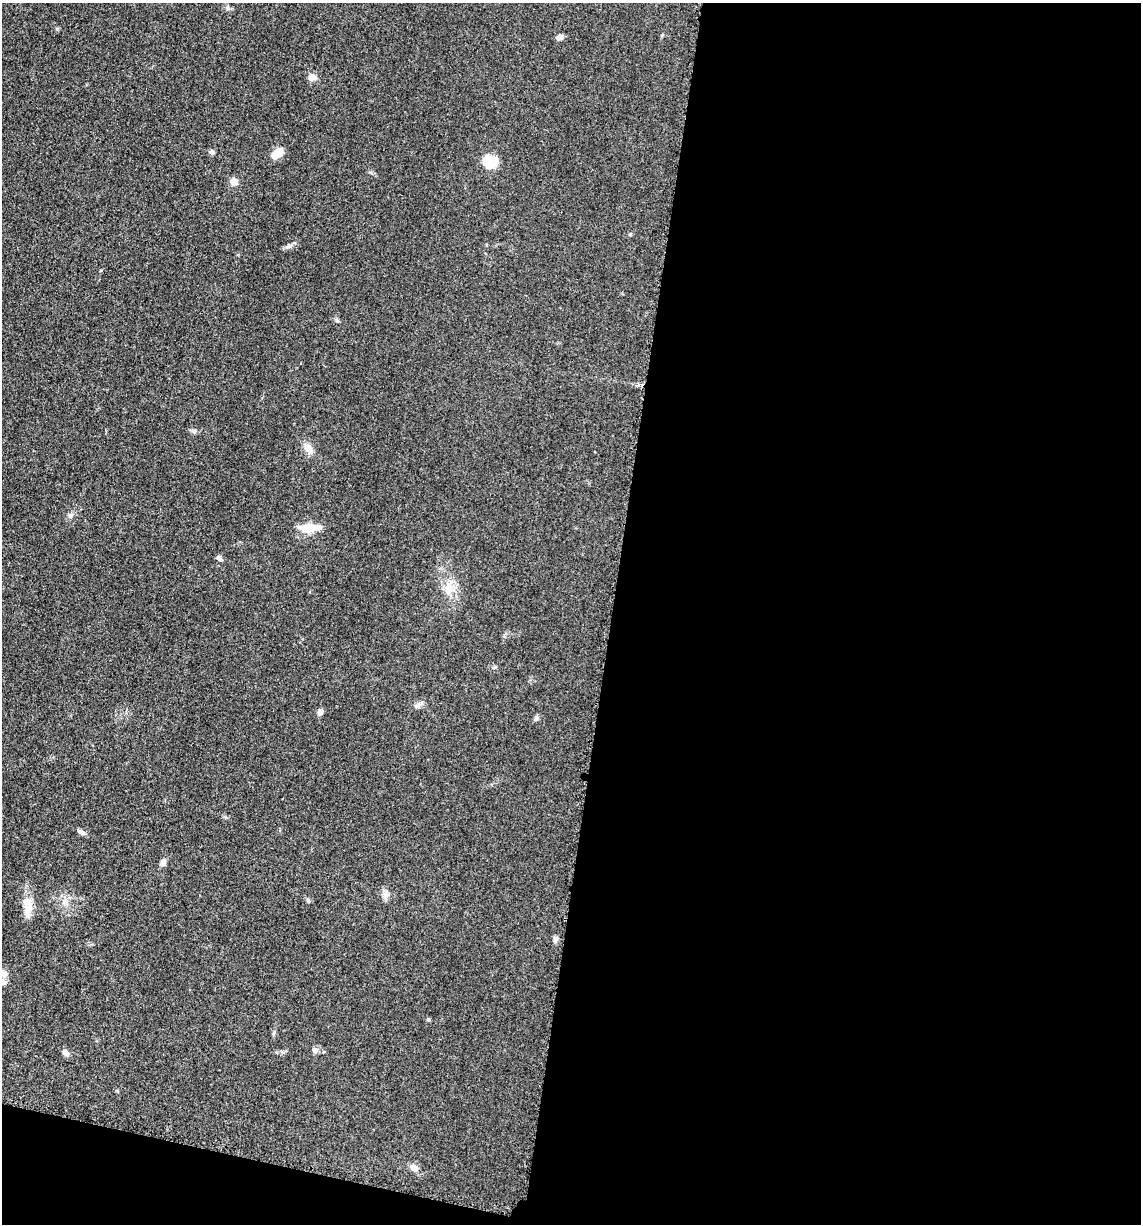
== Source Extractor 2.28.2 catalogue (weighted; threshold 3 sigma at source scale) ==
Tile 16 of 4 x 4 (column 4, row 4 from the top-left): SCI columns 3663-4801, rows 21-1242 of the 4978 x 4921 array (HDU 1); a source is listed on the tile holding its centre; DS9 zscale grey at full resolution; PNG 1143 x 1226 px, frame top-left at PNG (2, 3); no overlay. Shown black and unused: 49% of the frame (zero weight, under 3 of 5 exposures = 4% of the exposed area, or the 3 px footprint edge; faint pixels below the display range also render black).
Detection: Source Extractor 2.28.2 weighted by HDU 2 'WHT'; one run over the whole footprint, this tile lists its part. Background 0.0561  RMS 0.0058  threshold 0.0263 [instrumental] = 3 sigma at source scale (4.5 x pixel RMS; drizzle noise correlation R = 1.50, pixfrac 1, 0.05/0.05 arcsec/px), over >= 5 px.
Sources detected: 27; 1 inside a brighter object's white glare — not listed; the other 26 listed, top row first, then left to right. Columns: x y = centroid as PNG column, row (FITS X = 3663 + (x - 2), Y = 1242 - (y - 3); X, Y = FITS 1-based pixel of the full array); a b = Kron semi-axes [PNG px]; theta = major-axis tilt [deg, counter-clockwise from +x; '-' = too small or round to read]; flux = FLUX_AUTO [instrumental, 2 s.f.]
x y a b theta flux
228 8 7 5 -23 1.4
560 37 9 6 16 2.2
313 77 11 8 -25 3.2
212 152 7 6 - 1.2
277 153 12 8 39 9.5
490 161 16 13 -18 12
234 181 8 8 - 3.6
630 235 5 4 - 0.62
288 246 11 5 24 1.8
308 448 16 9 -49 4.4
70 515 7 5 45 1.4
308 528 23 11 1 9.3
219 558 9 5 -39 1.4
448 588 21 8 81 6.3
417 706 9 7 6 2.1
320 712 7 6 - 2.5
536 718 7 6 - 1.4
81 832 11 6 -33 1.8
163 862 10 7 85 1.9
26 902 14 12 -14 5.7
555 940 7 5 48 1.4
2 973 16 8 -35 3.6
274 1033 6 4 86 0.87
315 1050 7 6 - 1.8
66 1053 9 6 -48 2.5
414 1168 9 7 -38 4.3
Isophote crosses this tile's border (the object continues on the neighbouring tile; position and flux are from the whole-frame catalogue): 1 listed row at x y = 2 973
Unlisted compact peaks at least as high as the median listed source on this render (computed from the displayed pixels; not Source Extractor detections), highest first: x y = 57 29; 428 1019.